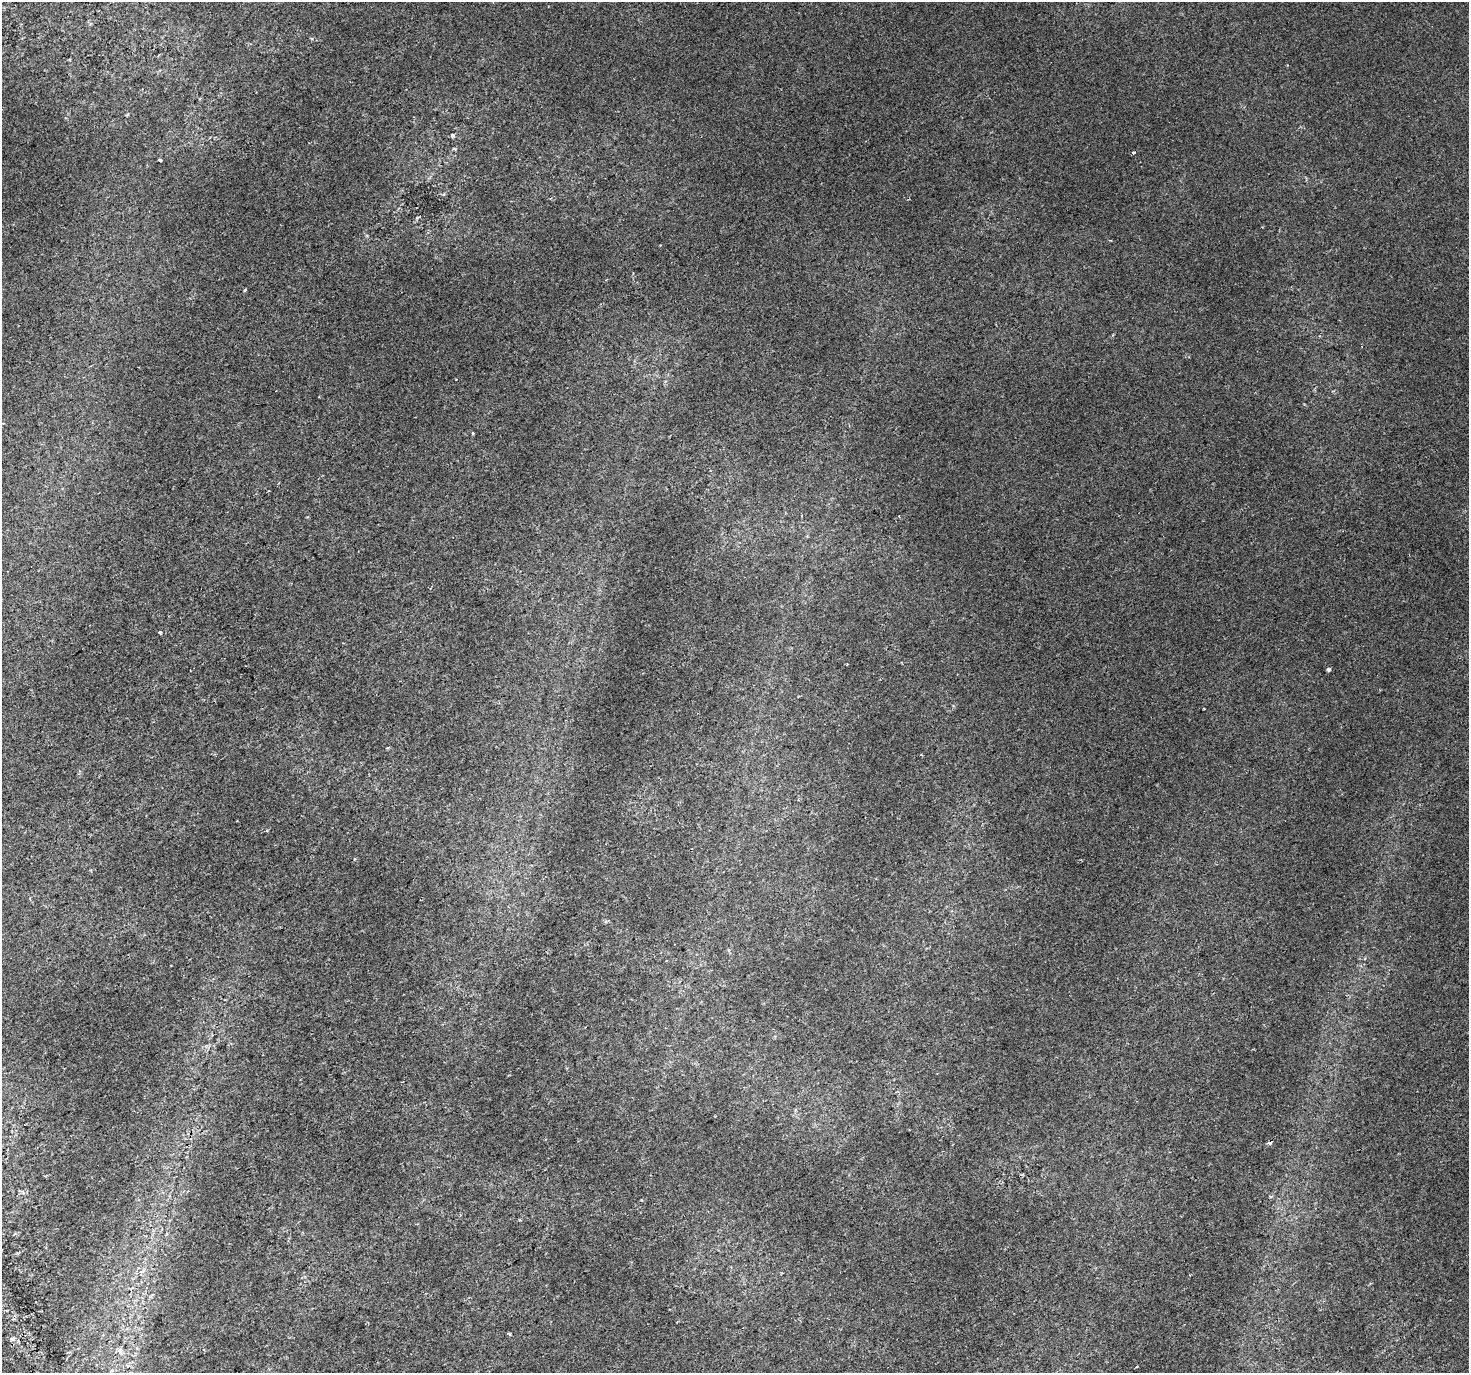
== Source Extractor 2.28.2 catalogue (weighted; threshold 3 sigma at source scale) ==
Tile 7 of 4 x 4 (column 3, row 2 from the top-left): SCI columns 2974-4440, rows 2939-4309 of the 5943 x 5816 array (HDU 1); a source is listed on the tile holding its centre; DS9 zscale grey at full resolution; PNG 1471 x 1375 px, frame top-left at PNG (2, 2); no overlay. Shown black and unused: <1% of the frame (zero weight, under 2 of 3 exposures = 3% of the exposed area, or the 3 px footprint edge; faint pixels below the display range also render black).
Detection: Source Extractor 2.28.2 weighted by HDU 2 'WHT'; one run over the whole footprint, this tile lists its part. Background 0.00151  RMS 0.0029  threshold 0.013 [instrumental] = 3 sigma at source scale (4.5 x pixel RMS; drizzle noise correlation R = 1.50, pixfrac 1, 0.0396/0.0396 arcsec/px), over >= 5 px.
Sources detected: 17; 2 cosmic-ray / hot-pixel residue — not listed; the other 15 listed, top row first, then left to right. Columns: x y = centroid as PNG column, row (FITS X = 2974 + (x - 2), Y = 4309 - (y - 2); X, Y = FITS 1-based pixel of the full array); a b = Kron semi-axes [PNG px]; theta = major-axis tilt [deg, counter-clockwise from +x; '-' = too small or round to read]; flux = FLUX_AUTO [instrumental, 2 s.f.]
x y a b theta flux
453 135 6 4 29 0.5
1134 153 3 3 - 3.1
160 160 3 3 - 1.7
660 245 2 2 - 0.21
245 289 3 2 - 0.43
456 380 2 2 - 0.22
473 433 3 3 - 4.6
160 632 3 3 - 2.4
1329 669 4 3 - 1
387 748 5 2 - 0.26
1270 1196 4 3 - 0.29
142 1272 5 4 - 0.81
509 1333 4 3 - 0.5
12 1339 6 5 - 0.81
120 1351 10 6 -79 1.2